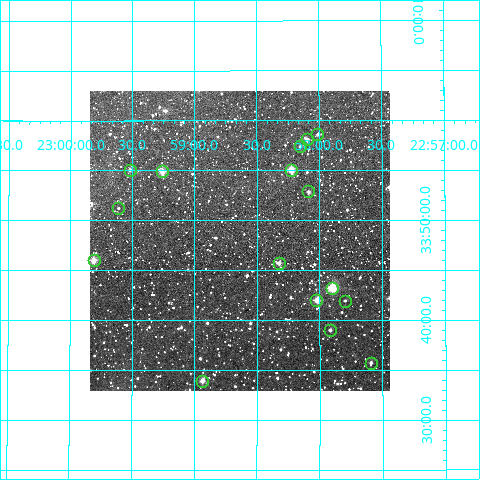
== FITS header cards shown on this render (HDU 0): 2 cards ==
NAXIS1  =                  300
NAXIS2  =                  300

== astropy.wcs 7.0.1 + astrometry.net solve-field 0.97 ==
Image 300 x 300 px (HDU 0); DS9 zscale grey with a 90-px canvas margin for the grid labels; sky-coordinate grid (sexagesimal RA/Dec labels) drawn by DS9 from the SOLVED WCS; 16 Tycho-2 reference stars matched to detected sources circled (green)
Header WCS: RA---TAN/DEC--TAN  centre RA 22:58:38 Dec +33:48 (344.66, +33.80 deg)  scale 6 arcsec/px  FOV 30.0' x 30.0'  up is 0 deg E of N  parity normal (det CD < 0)
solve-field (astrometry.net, Tycho-2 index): VERIFIED the header's WCS against the Tycho-2 star catalogue (16 matches, 0 conflicts) and refined it, rather than solving blind
Solved WCS: RA---TAN-SIP/DEC--TAN-SIP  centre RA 22:58:38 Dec +33:48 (344.66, +33.80 deg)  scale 5.99 arcsec/px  FOV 30.0' x 30.1'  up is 0 deg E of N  parity normal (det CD < 0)
The solver's refit moves the header's centre by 1.4 arcsec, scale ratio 0.9988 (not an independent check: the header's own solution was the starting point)
Tycho-2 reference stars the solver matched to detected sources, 16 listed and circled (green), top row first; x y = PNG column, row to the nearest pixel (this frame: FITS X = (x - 90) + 1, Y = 300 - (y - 91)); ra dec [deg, ICRS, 3 dp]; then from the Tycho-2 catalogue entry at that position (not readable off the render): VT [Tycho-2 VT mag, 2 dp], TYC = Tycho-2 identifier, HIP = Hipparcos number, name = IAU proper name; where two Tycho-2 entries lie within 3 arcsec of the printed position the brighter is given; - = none
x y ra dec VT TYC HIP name
317 134 344.503 +33.977 11.64 2758-228-1 - -
307 139 344.525 +33.969 11.21 2758-1186-1 - -
300 146 344.538 +33.957 12.24 2758-1242-1 - -
130 170 344.880 +33.918 12.22 2758-692-1 - -
291 170 344.556 +33.918 9.66 2758-490-1 - -
162 171 344.815 +33.915 9.76 2758-288-1 - -
308 191 344.522 +33.881 11.27 2758-552-1 - -
118 208 344.904 +33.854 12.62 2758-1154-1 - -
94 260 344.952 +33.766 9.47 2758-72-1 - -
279 263 344.580 +33.762 10.81 2758-1348-1 - -
332 288 344.475 +33.721 8.73 2754-340-1 113393 -
316 300 344.506 +33.700 10.07 2754-1906-1 - -
345 301 344.449 +33.699 12.23 2754-384-1 - -
330 330 344.479 +33.650 11.80 2754-416-1 - -
371 363 344.398 +33.595 11.81 2754-790-1 - -
202 381 344.734 +33.565 10.33 2754-1501-1 - -